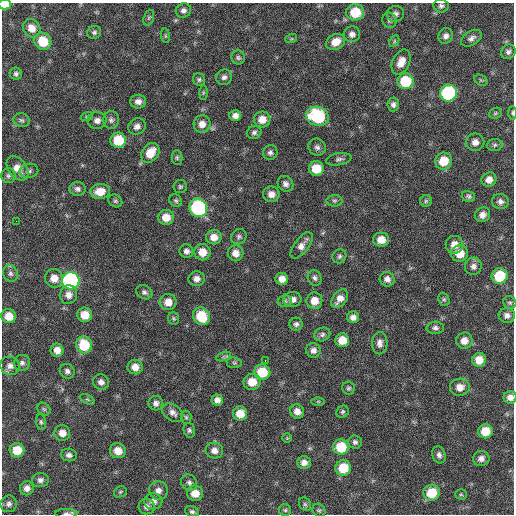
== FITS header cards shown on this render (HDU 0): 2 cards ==
NAXIS1  =                  512 / Axis length
NAXIS2  =                  512 / Axis length

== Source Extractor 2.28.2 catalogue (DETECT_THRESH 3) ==
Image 512 x 512 px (HDU 0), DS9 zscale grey, 1 PNG px = 1 image px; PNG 516 x 516 px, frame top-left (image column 1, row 512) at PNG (2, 3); each listed source drawn as its Kron ellipse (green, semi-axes under 4 px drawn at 4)
Background 58.9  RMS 8.4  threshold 25.2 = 3 sigma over >= 5 px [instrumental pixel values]
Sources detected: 168; all 168 listed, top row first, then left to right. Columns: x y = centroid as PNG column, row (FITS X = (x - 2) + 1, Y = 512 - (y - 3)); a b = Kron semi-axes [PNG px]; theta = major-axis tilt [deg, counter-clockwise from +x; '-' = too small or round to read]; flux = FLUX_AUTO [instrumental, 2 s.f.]
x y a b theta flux
5 4 6 5 - 11000
441 6 7 6 - 1700
183 10 8 7 - 2100
355 12 9 8 - 16000
395 14 8 8 - 2200
149 18 8 5 70 1000
389 20 8 7 - 1500
32 28 9 8 - 5600
94 32 7 6 - 1400
352 34 8 8 - 2700
165 36 7 4 -82 720
446 36 8 7 - 2600
471 38 11 7 31 2500
291 39 6 4 18 730
43 41 9 8 - 14000
394 41 6 4 62 880
336 42 10 7 26 7200
508 52 8 7 - 1800
238 58 7 7 - 1300
401 62 13 8 65 6100
16 74 6 6 - 1500
224 77 8 7 - 2200
199 79 6 6 - 1200
481 80 7 5 -31 940
405 81 8 8 - 21000
203 93 7 4 89 890
448 93 9 8 - 62000
138 102 8 7 - 2800
393 104 7 6 - 2000
495 113 7 5 22 1000
512 113 6 3 -89 750
87 116 6 4 19 820
235 116 6 5 - 2800
317 116 11 9 -22 41000
262 119 8 8 - 6000
21 120 8 6 -16 1500
97 120 9 8 - 2800
111 120 9 8 - 1900
202 124 9 8 - 4200
137 126 9 8 - 2900
254 132 7 6 - 1700
118 140 8 7 - 16000
475 142 9 8 - 3700
495 145 8 6 3 1400
317 147 9 8 - 2100
270 152 7 7 - 2000
150 153 10 8 52 10000
177 158 7 5 -89 1100
339 159 13 6 10 1800
444 161 9 8 - 11000
17 168 13 9 -53 6700
316 169 7 7 - 11000
29 171 9 7 10 2000
8 176 7 7 - 1500
489 180 7 7 - 4100
285 184 8 7 - 2400
180 187 6 6 - 1200
77 189 8 7 - 2100
100 191 10 7 8 8100
271 194 8 7 - 4000
468 196 7 5 -16 1300
115 201 7 6 - 1100
176 201 7 6 - 1200
334 201 8 6 -2 1400
426 201 6 5 - 1000
500 202 8 7 - 2200
198 208 9 8 - 80000
482 215 8 7 - 3200
166 217 8 7 - 6500
16 221 2 2 - 4900
214 237 8 7 - 5100
239 237 8 7 - 1600
381 240 8 7 - 6100
302 245 15 7 53 4100
454 245 9 8 - 5200
186 251 7 6 - 2200
202 252 8 8 - 7300
235 253 8 8 - 4900
460 254 8 8 - 8300
339 256 7 6 - 1300
473 266 9 8 - 2400
10 273 8 7 - 2100
500 276 8 7 - 21000
54 278 9 9 - 6000
315 278 8 7 - 1600
196 279 8 7 - 3200
282 279 6 6 - 4200
387 279 7 7 - 2900
71 281 9 8 - 130000
144 292 8 6 -31 1800
69 295 9 8 - 4000
292 299 9 7 7 3500
340 299 11 7 52 4700
444 299 7 5 -68 1100
285 301 7 5 14 1200
314 301 8 8 - 6300
168 302 8 8 - 5800
510 303 7 6 - 1100
85 315 7 7 - 8600
507 315 8 7 - 2700
9 316 7 7 - 7500
201 316 9 8 - 18000
353 317 6 6 - 2800
174 318 6 5 - 940
296 324 6 6 - 1600
435 328 8 6 2 1900
322 334 8 6 22 1700
342 340 7 7 - 8000
464 341 8 8 - 5000
380 343 11 8 88 3000
84 345 8 8 - 19000
57 350 7 6 - 4400
313 350 7 7 - 2800
223 357 8 4 19 1100
479 360 7 7 - 7200
265 361 3 2 - 4800
22 363 8 8 - 1900
234 363 7 5 -7 1000
10 366 10 9 - 3000
135 367 7 7 - 4900
67 371 8 7 - 2000
262 372 8 7 - 16000
101 382 8 7 - 2700
252 382 9 8 - 8600
460 387 10 8 4 4800
348 388 6 6 - 1100
510 397 6 6 - 3300
87 399 8 4 -30 970
217 400 5 5 - 2900
318 401 6 4 1 700
156 403 7 7 - 2300
44 409 7 5 -43 1000
297 411 7 6 - 3700
342 412 6 5 - 1100
173 413 11 8 -35 2900
240 414 7 7 - 8400
186 417 6 5 - 1000
41 422 7 5 -80 1100
189 430 7 6 - 1300
485 431 7 7 - 11000
62 433 8 8 - 5000
287 438 5 5 - 610
355 442 7 6 - 1600
341 447 8 7 - 17000
17 450 7 7 - 11000
214 450 9 8 - 3700
118 451 8 7 - 6300
69 455 8 6 -5 2100
439 455 9 6 -72 2100
481 458 8 7 - 3100
304 462 7 6 - 3300
343 468 8 7 - 15000
40 480 8 7 - 2400
189 482 8 7 - 1900
27 488 7 7 - 3200
158 490 9 9 - 3300
120 492 7 5 28 880
195 493 8 7 - 7000
432 493 8 8 - 16000
461 494 6 5 - 790
153 501 9 8 - 3300
9 504 8 8 - 2100
305 504 7 5 -61 1100
147 507 8 7 - 2600
285 510 6 6 - 1100
319 510 7 6 - 1100
192 512 7 5 -20 1400
66 513 11 4 -1 1400
At the frame edge (FLAGS 8, measured only in part): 4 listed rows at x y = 5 4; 512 113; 510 397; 66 513